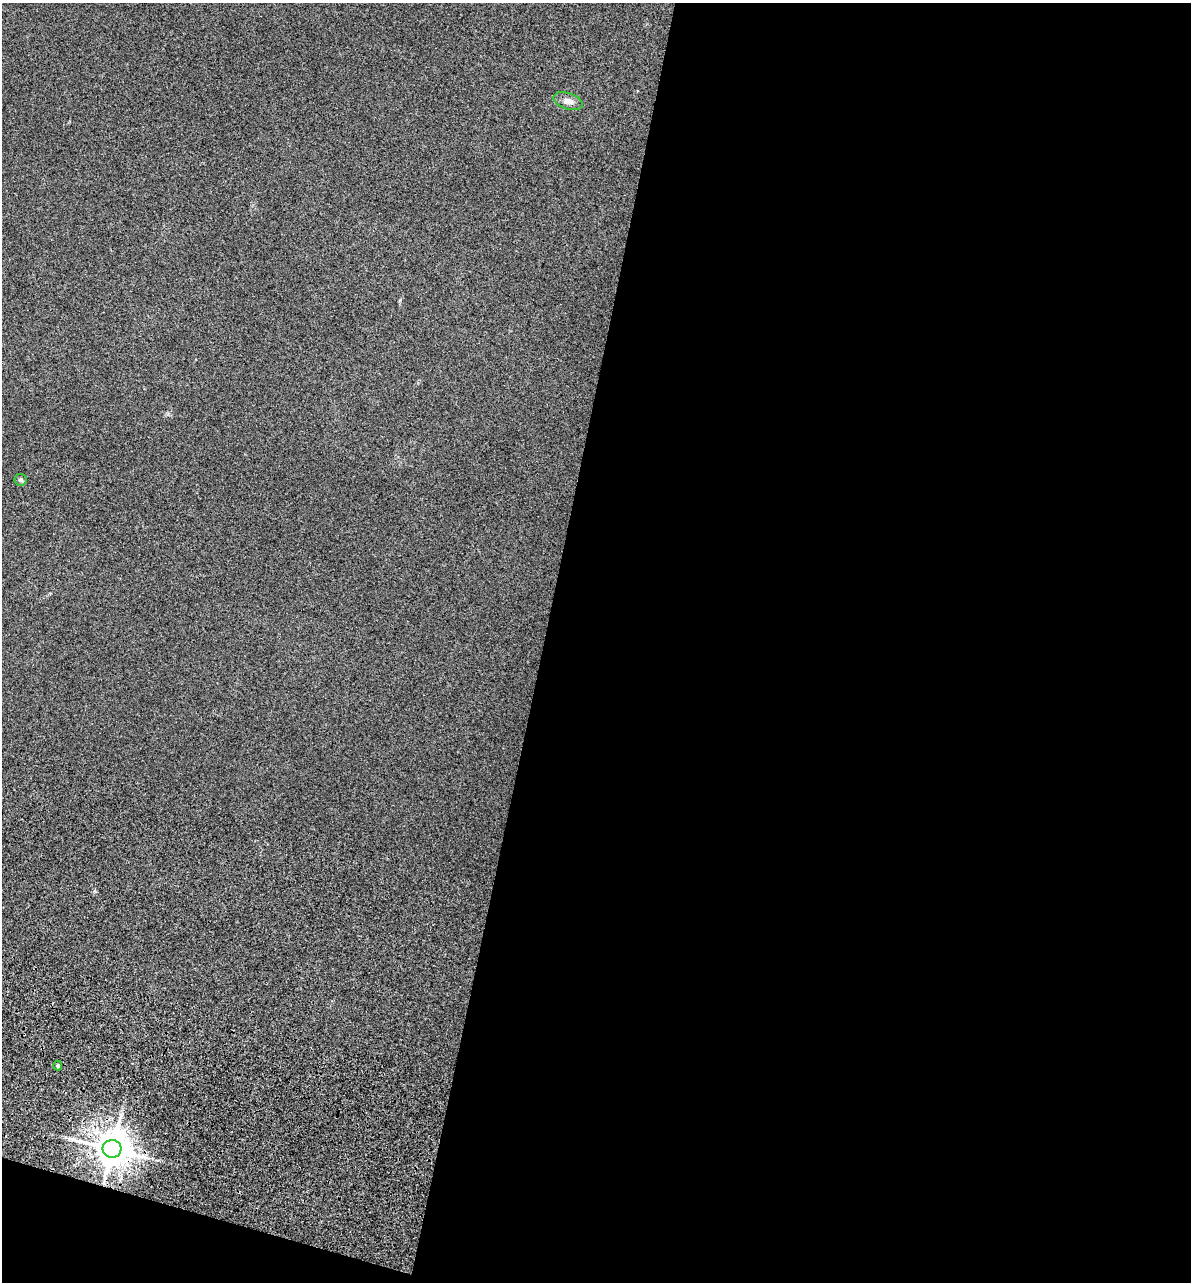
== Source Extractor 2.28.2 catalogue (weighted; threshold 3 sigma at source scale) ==
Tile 16 of 4 x 4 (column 4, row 4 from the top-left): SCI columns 3811-4999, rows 393-1672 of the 5355 x 5901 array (HDU 1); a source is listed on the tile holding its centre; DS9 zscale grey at full resolution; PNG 1193 x 1284 px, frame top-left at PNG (2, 3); each listed source drawn as its Kron ellipse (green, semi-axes under 4 px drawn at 4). Shown black and unused: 56% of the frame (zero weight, under 3 of 5 exposures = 17% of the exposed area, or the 3 px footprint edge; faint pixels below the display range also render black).
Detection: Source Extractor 2.28.2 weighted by HDU 2 'WHT'; one run over the whole footprint, this tile lists its part. Background 0.171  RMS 0.0086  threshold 0.0389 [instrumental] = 3 sigma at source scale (4.5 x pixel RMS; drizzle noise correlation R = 1.50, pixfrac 1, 0.05/0.05 arcsec/px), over >= 5 px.
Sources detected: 4; all 4 listed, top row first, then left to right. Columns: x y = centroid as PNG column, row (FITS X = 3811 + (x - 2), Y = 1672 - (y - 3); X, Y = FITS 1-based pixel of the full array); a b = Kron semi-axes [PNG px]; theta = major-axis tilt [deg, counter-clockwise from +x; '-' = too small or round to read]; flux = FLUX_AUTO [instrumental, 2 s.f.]
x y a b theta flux
568 101 15 8 -18 5.4
20 480 6 6 - 1.8
58 1065 5 4 - 1.3
112 1149 9 9 - 1900
Overlapping masked pixels (flux is a lower limit): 1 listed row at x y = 112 1149